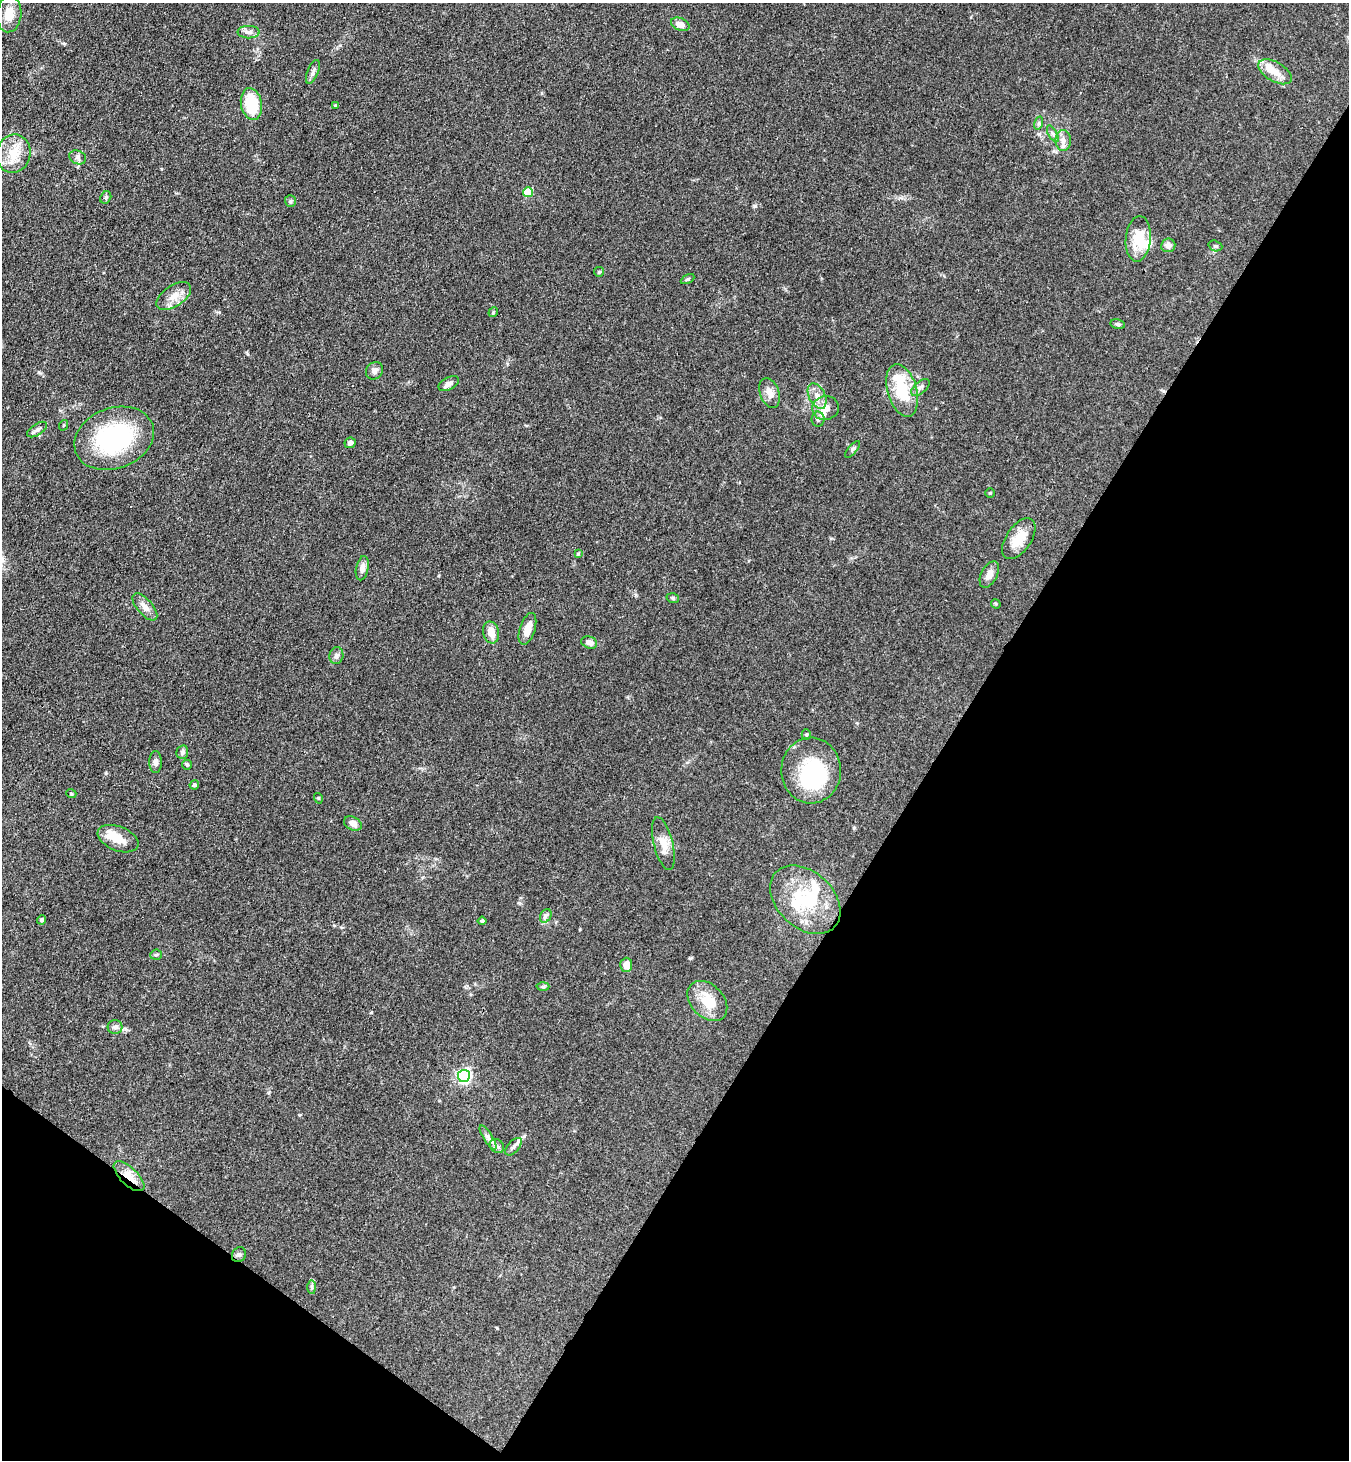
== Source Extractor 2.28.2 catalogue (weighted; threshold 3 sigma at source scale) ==
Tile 15 of 4 x 4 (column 3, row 4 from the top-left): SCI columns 3032-4378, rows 36-1493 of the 5923 x 5900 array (HDU 1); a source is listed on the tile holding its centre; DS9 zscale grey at full resolution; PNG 1351 x 1462 px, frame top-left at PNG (2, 3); each listed source drawn as its Kron ellipse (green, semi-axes under 4 px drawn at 4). Shown black and unused: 34% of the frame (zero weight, under 3 of 4 exposures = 5% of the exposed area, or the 3 px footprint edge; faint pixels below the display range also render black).
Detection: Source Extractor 2.28.2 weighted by HDU 2 'WHT'; one run over the whole footprint, this tile lists its part. Background 0.101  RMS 0.0064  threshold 0.0287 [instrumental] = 3 sigma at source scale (4.5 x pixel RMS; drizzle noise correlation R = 1.50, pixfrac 1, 0.05/0.05 arcsec/px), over >= 5 px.
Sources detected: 85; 6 inside a brighter object's white glare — neither listed nor drawn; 4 inside a brighter listed object's ellipse — not listed separately; the other 75 listed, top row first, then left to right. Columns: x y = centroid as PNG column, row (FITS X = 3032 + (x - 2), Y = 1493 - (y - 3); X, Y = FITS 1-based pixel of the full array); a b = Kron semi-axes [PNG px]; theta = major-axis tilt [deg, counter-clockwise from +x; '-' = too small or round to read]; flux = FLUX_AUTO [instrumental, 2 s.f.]
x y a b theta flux
9 14 18 12 86 9.2
680 24 10 6 -22 5.2
249 32 11 6 0 2.6
313 72 13 5 68 2.2
1275 72 18 9 -30 7.6
251 104 16 10 -80 23
335 106 3 3 - 0.84
1039 123 7 4 73 1.1
1053 134 9 4 -60 1.5
1063 140 10 7 -90 3.5
13 154 19 17 71 14
78 157 9 6 -25 2.1
528 192 5 5 - 26
106 197 6 5 - 1.3
290 201 6 5 - 1.2
1138 239 23 12 85 17
1168 245 7 7 - 3.7
1215 246 7 5 -19 1.1
599 272 5 4 - 0.79
688 279 7 4 27 0.89
174 296 19 10 34 7.4
493 312 5 4 - 0.74
1118 324 7 4 -10 1.2
374 371 9 8 - 3.1
449 384 11 6 29 3.1
920 387 11 5 41 2.4
902 390 27 14 -74 23
769 393 15 9 -70 5.2
817 396 13 8 -64 5.3
825 408 13 12 - 6.7
818 419 7 6 - 1.9
64 425 5 3 - 0.55
37 429 11 5 34 2.4
114 438 41 30 21 72
350 443 6 5 - 2.3
853 449 10 4 50 1.2
990 493 4 4 - 0.64
1019 539 23 12 56 11
578 554 4 4 - 0.59
362 568 12 6 77 3.8
989 574 14 8 62 4.1
673 598 6 5 - 1
996 604 5 4 - 0.68
145 607 16 7 -49 4.7
527 629 16 7 72 6.4
491 632 11 8 -76 6.8
589 642 8 6 -19 4.1
336 656 8 7 - 2.2
806 735 5 4 - 0.86
182 752 7 6 - 1.9
156 762 11 6 90 2.5
187 765 5 4 - 0.82
811 770 33 29 -89 43
194 785 5 4 - 1.1
71 793 5 3 - 0.59
318 798 5 3 - 0.57
353 823 9 6 -28 3.8
118 839 21 12 -21 9.4
663 844 27 9 -76 8.1
805 900 40 28 -43 36
546 916 7 5 60 1.6
41 920 4 4 - 1.3
482 921 4 4 - 0.83
156 955 5 5 - 1
626 965 7 6 - 5.7
543 987 6 4 2 0.91
707 1001 23 16 -46 17
115 1027 7 7 - 2.4
464 1076 6 6 - 150
488 1137 14 4 -58 2.7
497 1146 8 6 -44 1.9
513 1147 10 5 48 2.2
129 1176 19 8 -44 9.4
239 1255 8 6 53 1.6
312 1287 7 4 -90 1.2
Overlapping masked pixels (flux is a lower limit): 1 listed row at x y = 129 1176
Unlisted compact peaks at least as high as the median listed source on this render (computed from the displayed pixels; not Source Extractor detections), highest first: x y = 755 206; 690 958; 497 1328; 636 595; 39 372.